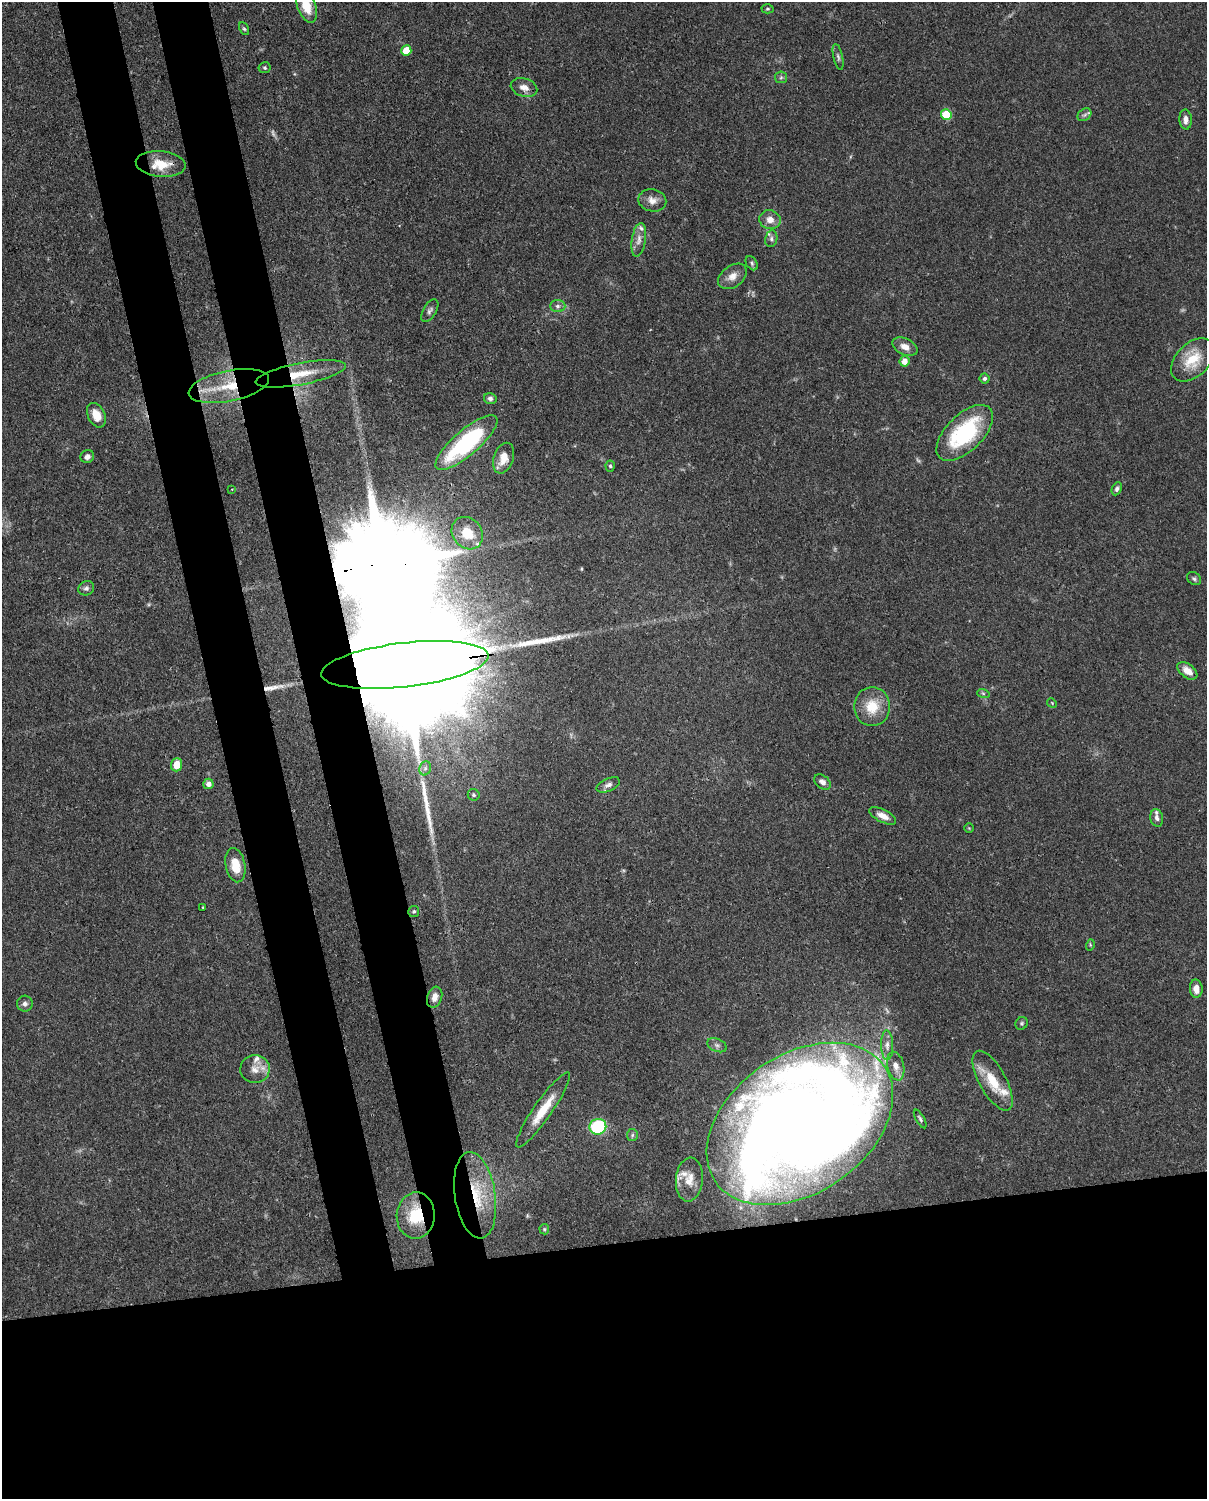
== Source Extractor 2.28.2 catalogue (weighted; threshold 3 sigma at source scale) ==
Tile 11 of 4 x 3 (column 3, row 3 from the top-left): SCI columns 2501-3705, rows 263-1759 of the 5012 x 4911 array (HDU 1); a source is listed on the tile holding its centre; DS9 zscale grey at full resolution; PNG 1209 x 1501 px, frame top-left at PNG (2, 2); each listed source drawn as its Kron ellipse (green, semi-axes under 4 px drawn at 4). Shown black and unused: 25% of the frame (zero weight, under 3 of 4 exposures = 7% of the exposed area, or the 3 px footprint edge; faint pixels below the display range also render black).
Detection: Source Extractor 2.28.2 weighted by HDU 2 'WHT'; one run over the whole footprint, this tile lists its part. Background 0.109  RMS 0.0042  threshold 0.0187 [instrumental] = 3 sigma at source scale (4.5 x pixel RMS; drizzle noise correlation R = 1.50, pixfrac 1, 0.05/0.05 arcsec/px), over >= 5 px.
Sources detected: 87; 1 too faint to see at this stretch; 2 inside a brighter object's white glare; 2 long thin detections or spike segments (spike, bleed or trail) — neither listed nor drawn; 8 inside a brighter listed object's ellipse — not listed separately; the other 74 listed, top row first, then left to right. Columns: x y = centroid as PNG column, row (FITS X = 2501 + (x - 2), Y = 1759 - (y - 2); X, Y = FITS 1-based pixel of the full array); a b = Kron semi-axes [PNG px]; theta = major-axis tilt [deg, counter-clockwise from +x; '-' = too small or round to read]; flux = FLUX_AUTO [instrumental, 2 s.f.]
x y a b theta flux
306 6 18 9 -70 9.2
768 9 6 4 2 0.59
244 29 7 4 -62 0.7
406 51 5 5 - 9.5
838 57 13 4 -77 1.2
265 68 6 5 - 0.67
781 77 6 5 - 0.86
524 87 13 9 -16 3.3
946 115 5 5 - 18
1084 115 7 5 35 1.1
1186 119 10 6 -86 2.2
161 164 25 13 -5 8.8
652 200 14 11 -11 3.3
770 220 10 9 - 3.8
771 239 8 6 79 1.3
639 240 17 7 81 2.9
752 263 8 5 -54 1
732 276 16 10 36 3.9
558 306 7 6 - 1.4
430 311 12 6 59 1.5
905 347 13 8 -25 3.5
1193 360 26 16 45 13
904 361 5 5 - 3.9
301 374 46 11 11 13
985 378 5 5 - 0.97
229 386 41 15 11 19
490 399 6 5 - 1.1
96 415 13 8 -64 6.5
965 433 35 18 44 40
466 443 39 12 40 47
87 457 7 6 - 1.8
503 458 16 10 72 5.2
610 466 5 4 - 0.68
232 489 3 2 - 0.31
1117 489 7 4 65 1.2
467 533 17 14 -51 14
1194 578 7 6 - 0.95
86 588 8 7 - 1.4
405 665 84 22 7 41000
1187 671 11 7 -38 4.1
983 693 6 4 -19 0.57
1052 703 5 4 - 0.46
872 707 19 18 - 11
176 765 6 5 - 6.4
425 768 7 5 69 1
822 782 9 6 -37 2.1
208 784 5 5 - 2.4
608 785 12 6 23 1.7
474 795 6 5 - 0.88
883 816 14 6 -27 3.4
1157 818 9 6 -75 1.6
969 828 5 5 - 0.46
235 865 17 9 -79 8.8
203 907 3 2 - 0.4
414 911 5 5 - 0.72
1090 945 5 3 - 0.5
1196 989 9 6 -87 3.5
435 997 11 7 72 3
25 1004 8 8 - 1.5
1022 1023 6 6 - 0.74
717 1045 10 6 -22 1.4
887 1045 15 6 -88 2.4
896 1066 14 8 -77 3.4
255 1069 14 14 - 5
993 1081 33 13 -61 13
543 1110 45 9 55 12
920 1119 10 4 -61 0.98
800 1124 102 69 34 930
598 1127 8 8 - 30
632 1135 6 5 - 0.77
689 1180 22 13 85 6.6
475 1195 43 20 -81 23
416 1215 23 19 87 15
544 1229 5 5 - 0.51
Overlapping masked pixels (flux is a lower limit): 7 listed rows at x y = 161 164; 301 374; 229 386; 405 665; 800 1124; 475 1195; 416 1215
Isophote crosses this tile's border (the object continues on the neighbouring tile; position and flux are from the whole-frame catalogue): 1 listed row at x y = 306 6